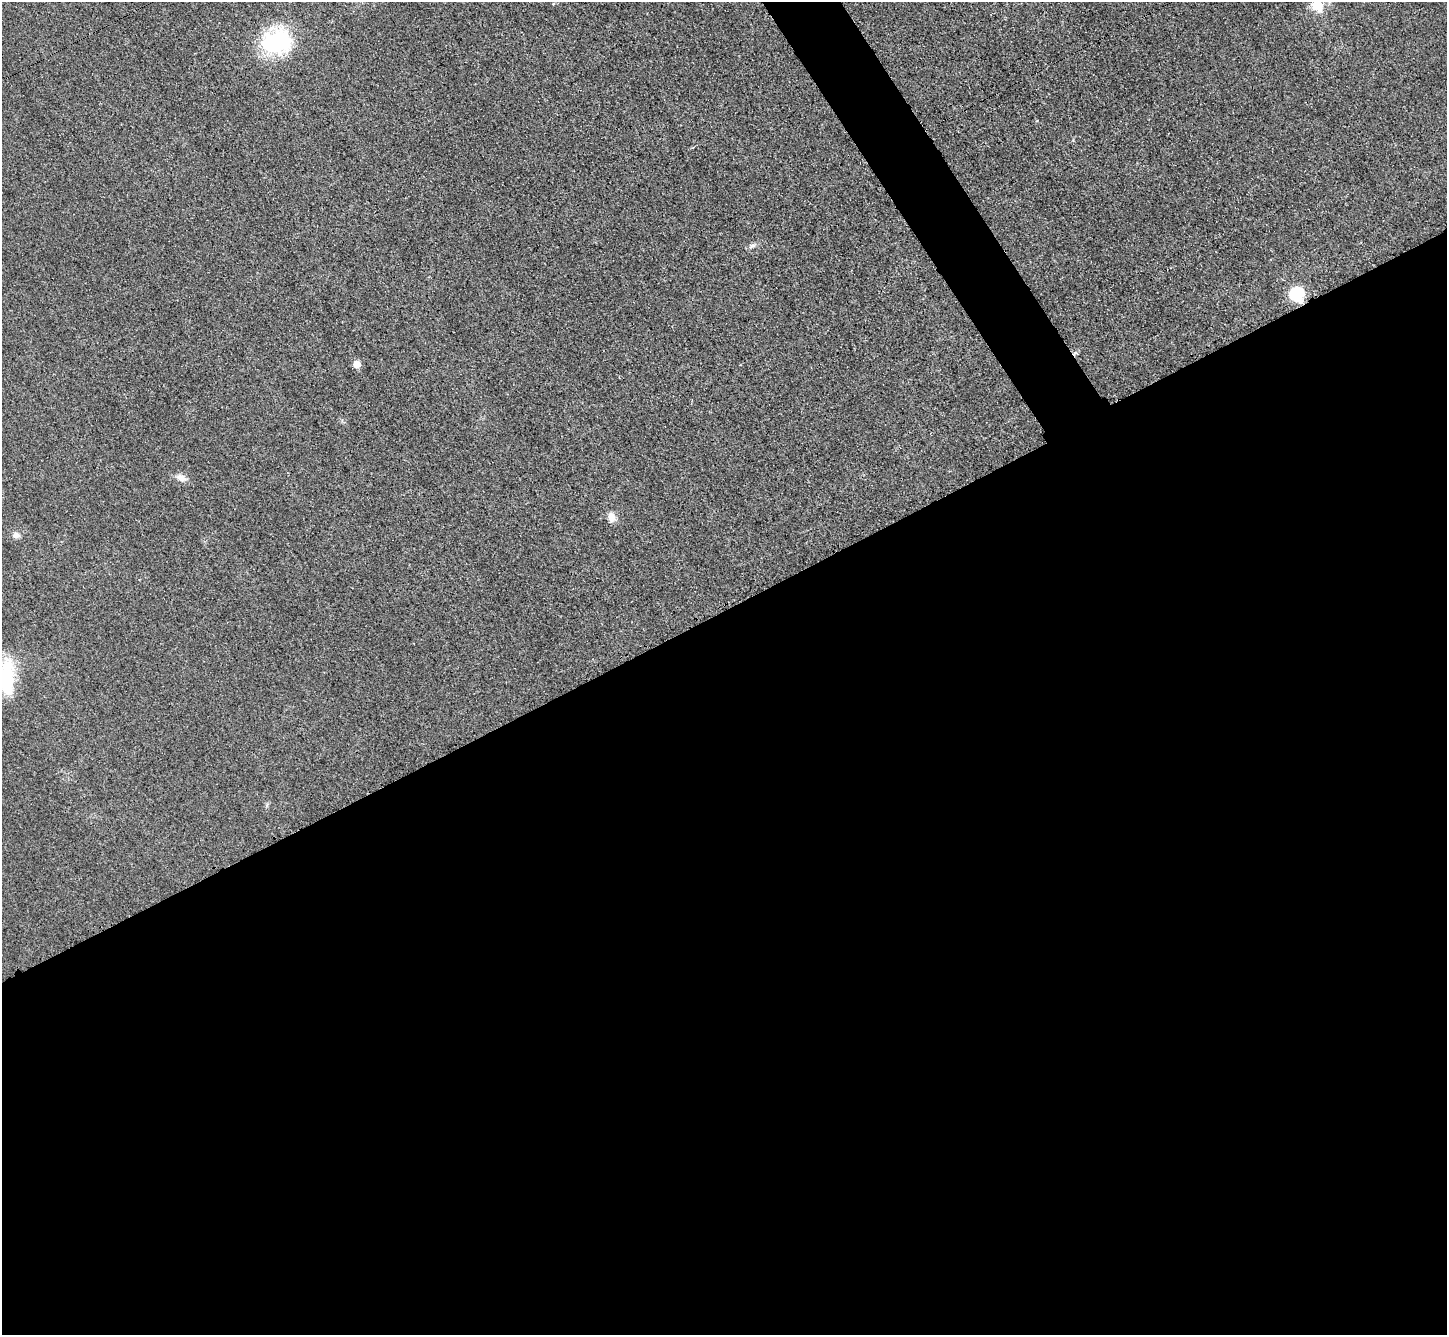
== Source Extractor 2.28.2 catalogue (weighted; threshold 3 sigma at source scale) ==
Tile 15 of 4 x 4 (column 3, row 4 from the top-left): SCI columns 2913-4357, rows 309-1641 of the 5823 x 5815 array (HDU 1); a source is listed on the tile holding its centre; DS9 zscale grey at full resolution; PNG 1449 x 1337 px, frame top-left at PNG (2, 2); no overlay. Shown black and unused: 56% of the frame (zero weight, under 3 of 4 exposures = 2% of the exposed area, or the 3 px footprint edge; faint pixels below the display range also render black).
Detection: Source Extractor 2.28.2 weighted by HDU 2 'WHT'; one run over the whole footprint, this tile lists its part. Background 0.0191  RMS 0.0044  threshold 0.0197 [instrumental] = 3 sigma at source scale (4.5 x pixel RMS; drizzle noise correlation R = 1.50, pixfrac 1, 0.05/0.05 arcsec/px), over >= 5 px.
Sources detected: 10; all 10 listed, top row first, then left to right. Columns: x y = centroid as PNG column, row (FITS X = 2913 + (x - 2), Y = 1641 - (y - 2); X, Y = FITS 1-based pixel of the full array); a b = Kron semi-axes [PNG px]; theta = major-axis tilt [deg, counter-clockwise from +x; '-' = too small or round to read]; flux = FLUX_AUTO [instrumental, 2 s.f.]
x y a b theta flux
554 3 4 3 - 0.5
1317 6 8 7 - 21
277 42 28 21 14 54
752 246 12 6 24 1.6
1297 294 8 7 - 44
356 364 6 6 - 4.8
181 478 12 8 -23 3.5
611 517 12 8 -80 3.6
16 535 10 7 -27 2
7 677 48 17 88 25
Isophote crosses this tile's border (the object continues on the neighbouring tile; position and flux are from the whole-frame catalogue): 2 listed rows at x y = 1317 6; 7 677